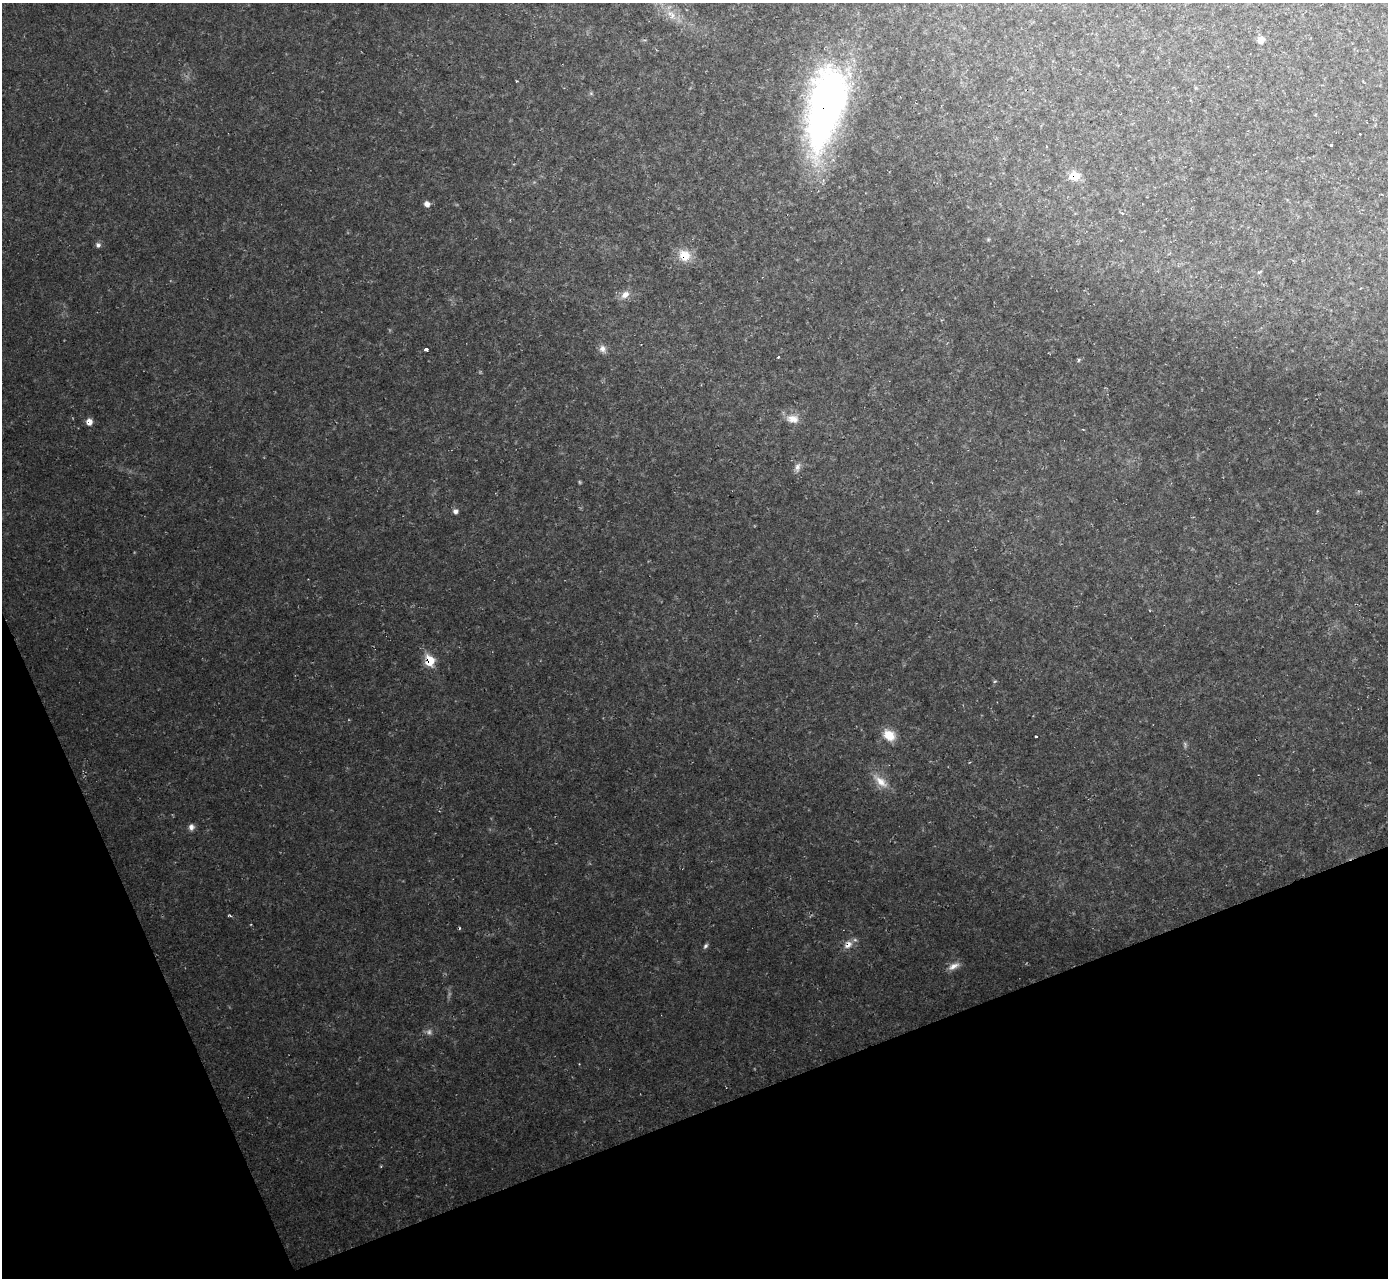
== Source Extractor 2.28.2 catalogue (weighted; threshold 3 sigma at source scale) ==
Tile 14 of 4 x 4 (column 2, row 4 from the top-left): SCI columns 1387-2772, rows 150-1425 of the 5545 x 5530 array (HDU 1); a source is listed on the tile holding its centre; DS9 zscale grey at full resolution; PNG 1390 x 1280 px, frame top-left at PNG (2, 3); no overlay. Shown black and unused: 19% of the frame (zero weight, under 2 of 3 exposures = <1% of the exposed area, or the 3 px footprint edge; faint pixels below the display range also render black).
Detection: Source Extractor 2.28.2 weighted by HDU 2 'WHT'; one run over the whole footprint, this tile lists its part. Background 0.0366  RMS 0.0071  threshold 0.0319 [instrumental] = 3 sigma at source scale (4.5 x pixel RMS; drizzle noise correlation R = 1.50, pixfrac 1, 0.05/0.05 arcsec/px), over >= 5 px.
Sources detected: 32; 2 too faint to see at this stretch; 2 cosmic-ray / hot-pixel residue — not listed; the other 28 listed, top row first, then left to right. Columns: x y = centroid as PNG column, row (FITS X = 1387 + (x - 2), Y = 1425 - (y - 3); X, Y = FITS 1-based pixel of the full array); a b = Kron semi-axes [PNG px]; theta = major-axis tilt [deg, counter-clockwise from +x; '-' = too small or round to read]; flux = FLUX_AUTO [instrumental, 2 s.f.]
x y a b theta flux
672 15 11 6 80 4.1
1261 40 7 6 - 5.5
825 108 91 35 77 310
1332 145 3 3 - 7.6
1075 176 10 9 - 12
427 204 7 6 - 3.4
98 245 6 6 - 2.2
684 256 13 13 - 14
1259 272 7 3 35 0.84
625 295 13 9 36 5.6
602 349 10 9 - 4
426 350 4 3 - 14
779 357 3 3 - 1.5
1079 360 5 4 - 1
793 419 18 11 -8 7.3
89 422 7 7 - 4.5
798 467 12 7 74 3.2
455 511 6 6 - 2.3
430 661 7 6 - 25
995 681 6 3 19 0.7
889 735 14 11 -42 13
1036 737 3 3 - 2.3
1185 744 8 5 -76 1.4
881 781 23 10 -42 10
191 827 8 7 - 3.1
848 945 13 10 39 5.7
705 946 8 5 57 1.6
953 966 16 8 28 5.1
Overlapping masked pixels (flux is a lower limit): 5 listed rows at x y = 825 108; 1075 176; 684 256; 430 661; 848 945